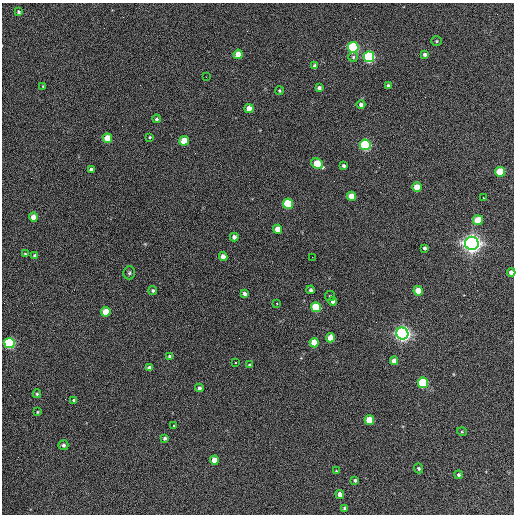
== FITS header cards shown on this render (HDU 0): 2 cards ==
NAXIS1  =                  512 / Axis length
NAXIS2  =                  512 / Axis length

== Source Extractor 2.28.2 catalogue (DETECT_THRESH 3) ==
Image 512 x 512 px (HDU 0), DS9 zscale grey, 1 PNG px = 1 image px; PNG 516 x 516 px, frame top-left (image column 1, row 512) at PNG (2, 3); each listed source drawn as its Kron ellipse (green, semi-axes under 4 px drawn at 4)
Background 368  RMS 21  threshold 62.3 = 3 sigma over >= 5 px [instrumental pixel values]
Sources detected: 75; all 75 listed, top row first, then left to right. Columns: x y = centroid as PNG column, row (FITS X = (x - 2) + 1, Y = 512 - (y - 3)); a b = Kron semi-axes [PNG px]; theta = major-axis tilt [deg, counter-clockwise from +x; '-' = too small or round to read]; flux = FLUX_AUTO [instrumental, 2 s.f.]
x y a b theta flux
19 12 4 4 - 2.3e+03
437 41 5 4 - 1.6e+03
353 47 5 5 - 2.1e+05
238 54 5 4 - 2.2e+04
425 54 4 4 - 3.8e+03
353 57 5 5 - 2.3e+03
369 57 5 5 - 2.7e+05
315 66 4 4 - 5.7e+03
206 77 2 2 - 7.7e+02
43 86 2 2 - 1.0e+03
388 86 4 3 - 2.9e+03
319 88 4 4 - 4.2e+03
279 91 4 4 - 1.9e+03
361 105 4 4 - 4.3e+03
249 108 4 4 - 1.5e+04
156 119 4 3 - 2.4e+03
150 137 3 3 - 1.2e+03
107 138 5 4 - 3.4e+04
184 141 5 4 - 2.9e+04
365 145 5 5 - 2.5e+05
317 164 6 5 - 4.9e+04
343 166 4 3 - 3.2e+03
91 169 4 3 - 3.4e+03
500 172 5 5 - 5.6e+04
417 187 4 4 - 2.8e+04
351 196 4 4 - 2.1e+04
483 198 3 2 - 7.7e+03
288 204 5 5 - 9.3e+04
33 217 4 4 - 1.6e+04
478 220 5 5 - 3.6e+04
278 229 4 4 - 1.7e+04
234 237 4 4 - 7.1e+03
472 243 7 6 - 1.2e+06
425 248 4 3 - 2.8e+03
25 254 3 3 - 1.4e+03
35 256 4 4 - 4.7e+03
223 257 4 4 - 1.1e+04
312 257 2 2 - 7.1e+02
511 272 4 4 - 7.0e+03
129 273 6 6 - 2.6e+03
311 290 4 4 - 3.5e+03
153 291 4 4 - 2.4e+03
418 291 4 4 - 2.3e+04
245 294 4 4 - 4.9e+03
330 296 5 5 - 1.9e+03
333 301 4 4 - 4.9e+03
277 303 3 3 - 2.6e+03
316 307 5 5 - 7.9e+04
106 312 5 4 - 3.3e+04
402 333 6 6 - 8.2e+05
330 338 4 4 - 2.4e+04
9 343 5 5 - 2.1e+05
314 343 5 4 - 3.1e+04
170 356 4 4 - 4.0e+03
394 361 4 4 - 7.8e+03
235 362 3 2 - 2.2e+03
250 365 3 3 - 1.5e+03
149 367 4 3 - 3.5e+03
423 383 5 5 - 1.4e+05
199 388 4 4 - 4.4e+03
37 394 4 3 - 1.9e+03
73 400 3 3 - 8.5e+03
37 412 3 3 - 1.2e+03
369 420 5 4 - 3.7e+04
174 425 3 2 - 1.8e+03
462 432 5 3 - 1.1e+03
165 438 4 4 - 3.4e+03
63 445 5 5 - 3.4e+03
214 460 4 4 - 2.1e+04
418 468 5 4 - 2.4e+03
336 471 4 3 - 1.3e+03
459 475 4 4 - 2.5e+03
355 480 3 3 - 2.5e+03
340 494 4 4 - 1.1e+04
345 508 4 3 - 3.6e+03
At the frame edge (FLAGS 8, measured only in part): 1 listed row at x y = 511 272